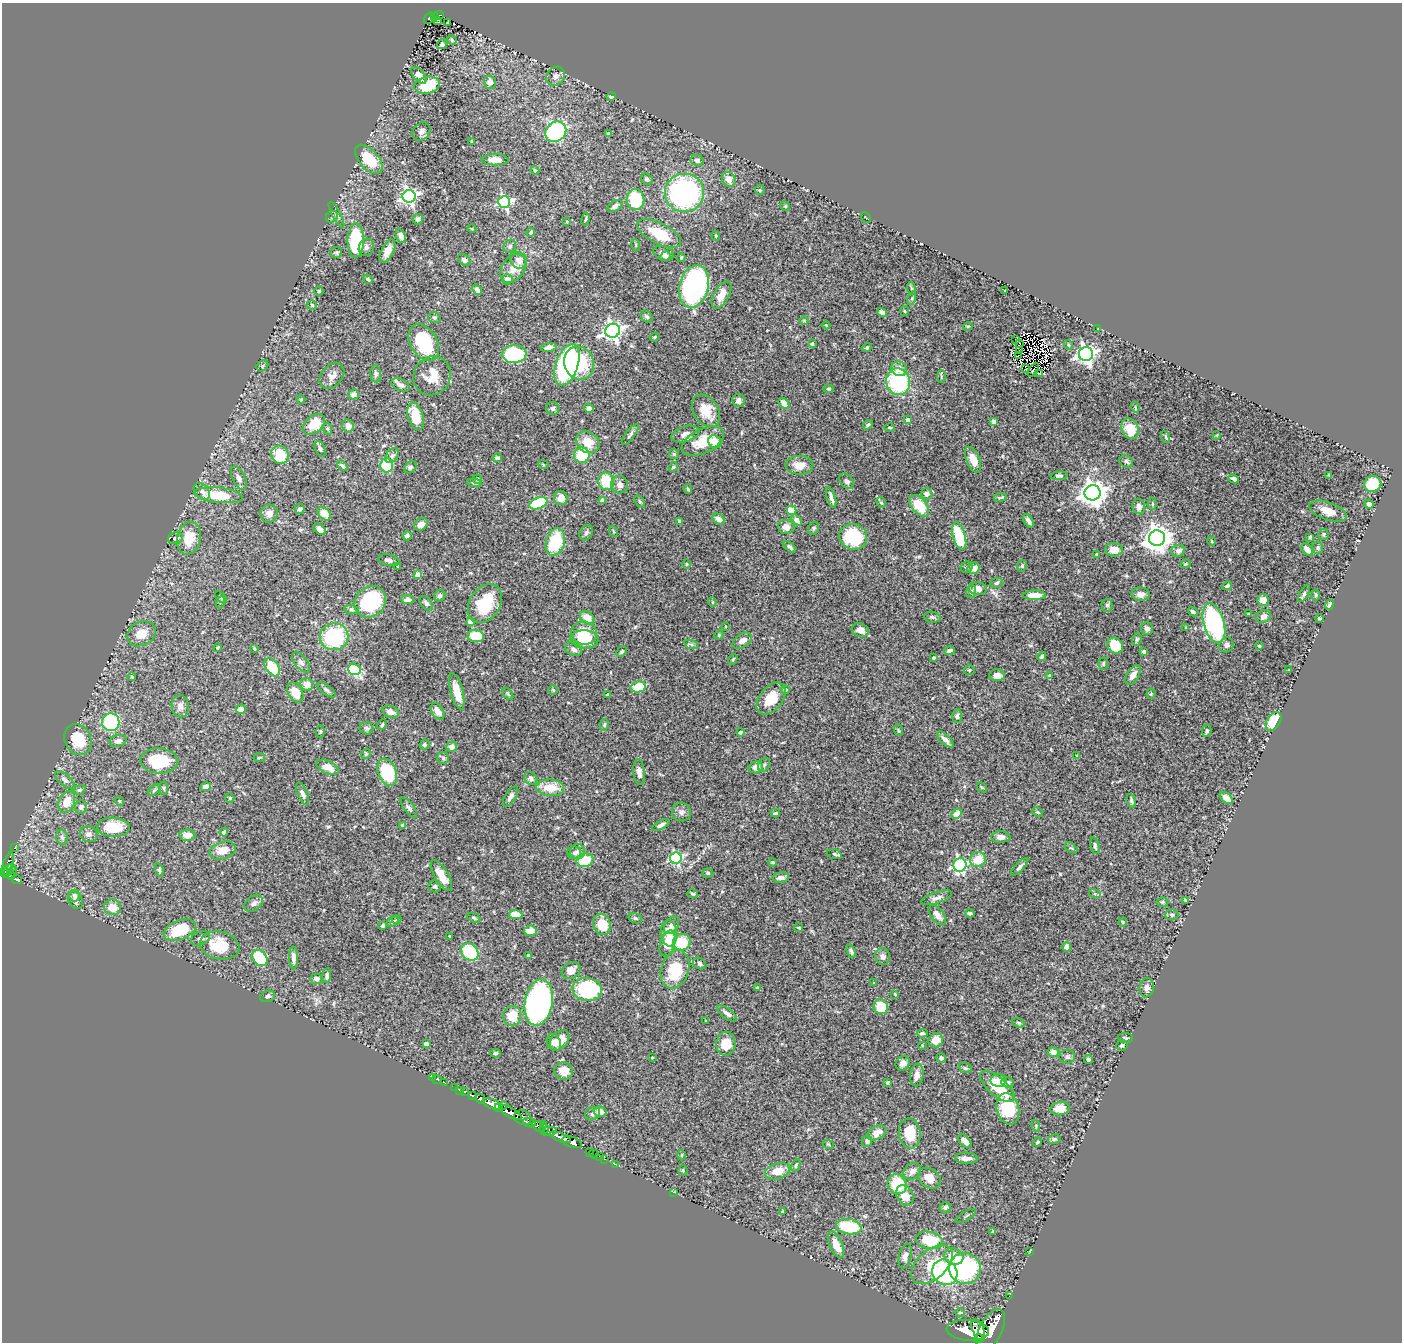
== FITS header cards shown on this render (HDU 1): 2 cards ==
NAXIS1  =                 1400
NAXIS2  =                 1340

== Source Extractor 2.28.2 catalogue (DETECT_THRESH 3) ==
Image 1400 x 1340 px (HDU 1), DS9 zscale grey, 1 PNG px = 1 image px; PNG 1404 x 1344 px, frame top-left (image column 1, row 1340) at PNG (2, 3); each listed source drawn as its Kron ellipse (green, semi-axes under 4 px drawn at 4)
Background 1.29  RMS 0.025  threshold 0.0737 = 3 sigma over >= 5 px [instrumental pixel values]
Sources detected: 508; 6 with non-positive FLUX_AUTO (blend fragments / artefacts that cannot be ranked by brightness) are neither listed nor drawn; of the other 502, the 500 brightest by FLUX_AUTO listed and drawn (2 fainter detections omitted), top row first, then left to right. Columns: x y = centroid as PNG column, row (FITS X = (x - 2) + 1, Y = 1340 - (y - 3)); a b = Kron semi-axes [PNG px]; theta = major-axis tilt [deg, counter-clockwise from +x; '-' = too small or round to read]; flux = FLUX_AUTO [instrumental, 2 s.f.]
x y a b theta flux
439 15 5 3 - 40
434 16 4 3 - 38
429 18 6 4 54 29
437 20 3 2 - 3.8
448 22 3 2 - 2
452 40 5 4 - 2.4
442 44 5 5 - 4.8
419 75 10 5 -49 14
556 76 10 8 44 7.2
490 82 7 6 - 11
427 85 13 8 11 76
611 96 5 4 - 3.4
421 131 10 8 48 7.1
556 132 11 9 41 160
608 134 3 3 - 2.5
472 141 4 4 - 2.1
369 159 17 9 -49 51
495 160 13 5 0 16
697 161 7 5 -23 5.3
535 170 4 4 - 1.6
647 179 6 5 - 3.3
729 179 8 6 -64 15
760 190 5 5 - 1.8
684 193 19 19 - 300
409 196 6 6 - 510
635 199 10 8 -82 85
504 202 6 6 - 240
615 206 8 5 31 6.7
785 206 5 4 - 2
336 215 14 4 -61 4.3
332 217 6 5 - 3.6
866 217 6 2 -46 1.2
418 219 5 5 - 6.3
586 219 6 2 79 1.9
567 222 3 3 - 1.3
472 229 5 3 - 1.4
531 232 4 4 - 3.1
659 233 24 10 -27 51
401 236 7 4 -67 8.4
716 236 5 3 - 1.6
356 240 17 8 89 110
636 245 6 3 -73 1.8
510 246 7 6 - 3.9
366 247 9 7 65 6
387 251 12 6 64 15
336 252 6 5 - 2.8
663 253 10 7 -18 8.5
666 256 5 4 - 2.9
681 257 4 3 - 2.3
464 260 7 5 -40 4.7
519 260 9 8 - 11
513 268 16 11 55 17
368 279 5 4 - 2.8
507 279 5 5 - 11
694 286 21 14 76 360
911 288 6 4 -71 2.2
477 290 5 4 - 6.5
319 291 4 4 - 2.1
1005 291 3 2 - 1.2
721 295 15 7 61 18
912 298 7 4 72 2.9
312 305 5 4 - 2.1
904 311 5 3 - 1.7
882 313 5 4 - 9.5
647 317 7 5 -42 3.4
434 318 6 5 - 3
804 321 5 3 - 1.4
826 325 4 3 - 1.2
968 326 5 3 - 1.3
1098 329 3 3 - 1.5
613 331 7 7 - 780
654 337 5 3 - 1.9
1015 340 2 2 - 1.6
424 343 20 13 -60 88
1019 343 3 2 - 2.3
812 344 4 3 - 2.2
1069 345 5 3 - 1.4
549 347 8 4 10 6.7
867 347 4 4 - 3.1
1019 350 2 2 - 2.2
514 354 12 9 4 150
1086 354 7 7 - 760
1018 356 3 2 - 1
579 363 17 15 -66 77
567 365 21 11 71 360
262 366 6 5 - 2.7
899 369 8 7 - 14
1026 369 3 2 - 1.6
1033 370 7 2 54 1.6
1039 373 3 2 - 3.2
376 374 8 5 -85 4
332 376 14 10 48 10
432 376 20 18 59 29
941 377 6 3 90 2
898 382 13 12 - 160
401 385 10 5 -24 7.1
828 389 5 4 - 2.3
354 394 5 5 - 9.6
301 400 4 4 - 1.5
739 400 7 6 - 6.1
784 403 6 4 -51 14
1135 407 5 3 - 1.6
589 408 5 4 - 7.2
553 409 6 6 - 4.2
706 411 18 12 -58 34
416 416 14 7 -73 36
908 420 4 3 - 12
994 422 4 4 - 12
314 424 13 8 40 42
868 425 5 3 - 2.9
348 426 6 5 - 9.1
889 427 5 2 - 1.6
328 429 6 4 -71 1.9
1130 429 11 8 -64 33
630 434 12 4 53 4.2
685 434 14 8 15 10
1217 435 4 2 - 1.1
1166 437 6 3 -70 2.3
703 441 23 12 26 44
588 442 12 10 -34 27
715 442 7 6 - 22
320 449 8 5 -65 3.6
674 454 5 5 - 2.3
280 455 9 8 - 59
392 455 8 5 50 4.4
582 455 8 7 - 72
497 458 5 4 - 3.4
973 460 13 6 -67 21
1126 462 7 6 - 4.2
543 464 5 3 - 1.4
387 465 7 6 - 82
799 465 14 9 0 19
342 466 6 3 -44 3.1
410 467 7 5 43 3.4
673 467 5 4 - 2
1329 475 4 2 - 1.9
1059 476 8 4 4 3.8
239 478 13 6 -65 7.4
477 479 5 4 - 2.8
1234 479 5 4 - 4.5
606 481 9 8 - 50
847 481 9 6 -48 5.5
475 483 8 4 -5 2.9
1373 484 9 8 - 55
619 485 9 8 - 9.3
688 489 5 3 - 2.7
202 491 9 6 -44 5.6
1092 493 8 7 - 1900
927 494 6 5 - 9.8
219 495 24 7 -6 58
831 497 10 4 -73 7.2
1000 497 6 2 8 2.5
561 498 7 6 - 13
602 500 4 3 - 9.5
640 502 7 4 -59 2.5
881 502 6 4 -60 2.7
538 503 9 5 21 81
1152 504 6 4 -83 2.3
1369 504 4 4 - 5
919 506 12 7 -51 44
1139 506 8 6 -76 7.6
300 509 5 5 - 3.2
792 510 5 4 - 54
1328 511 19 8 -19 20
269 513 9 8 - 9.1
324 514 8 5 -43 22
719 519 6 5 - 13
796 520 6 4 -50 11
679 521 3 3 - 2.9
1028 521 7 4 -55 6
421 524 7 5 37 9.5
786 527 8 7 - 10
814 528 6 5 - 2.9
320 529 7 4 -36 7
613 531 5 3 - 1.5
586 533 8 6 58 4.4
1323 534 6 5 - 2.6
407 536 4 4 - 5.7
959 536 14 6 -74 69
853 537 14 12 -27 96
1310 537 4 3 - 2.1
176 538 7 6 - 5.1
189 538 16 12 79 35
1157 538 8 7 - 1800
1211 541 4 3 - 1.6
555 542 14 9 73 72
790 547 7 4 -39 3.3
1318 548 6 5 - 2.8
1114 550 9 6 -1 15
1307 550 7 5 -50 10
1178 551 7 6 - 7.1
1096 554 4 3 - 1.5
389 560 11 5 -12 6.3
686 564 4 3 - 1.3
1186 564 5 3 - 1.8
398 566 3 3 - 1.8
1022 566 6 4 76 2.9
967 567 6 5 - 3.6
974 568 6 5 - 13
418 575 4 4 - 21
996 583 6 5 - 3.4
1227 586 5 4 - 2.9
977 589 9 6 -8 10
971 592 6 5 - 2.8
1304 593 9 4 60 3.5
1141 594 9 6 -3 8.8
1034 595 11 5 0 20
1316 595 5 3 - 2
440 596 6 5 - 3.6
221 597 7 4 -45 3.1
407 599 6 4 -2 7.1
1263 600 6 5 - 13
221 602 6 4 69 2.3
370 602 17 14 44 170
712 602 5 3 - 1.2
426 603 8 5 -51 3.6
485 604 21 15 58 72
1107 605 6 5 - 3.7
1329 605 5 3 - 3.9
351 609 7 4 -6 2.9
1193 612 5 3 - 3.2
1249 614 3 3 - 2.8
1264 616 8 6 31 8.5
932 617 8 5 -10 3.6
587 618 8 6 -39 20
1319 618 4 3 - 2.6
471 622 4 4 - 21
1214 623 20 10 -74 250
725 626 4 2 - 1.1
1186 628 4 3 - 1.9
1147 629 6 6 - 5.8
860 630 9 6 -19 11
584 633 13 11 -10 38
141 634 15 12 28 22
719 635 5 4 - 1.9
476 636 8 6 -6 64
334 637 14 13 - 130
584 639 14 9 -4 46
1137 639 6 4 76 2.6
742 641 11 6 32 9.3
691 644 7 4 -19 3.2
1226 645 8 7 - 5
1115 646 8 7 - 38
1259 646 3 3 - 2.1
217 647 4 3 - 1.8
254 649 4 3 - 1.8
573 649 9 6 -27 7.2
949 651 5 4 - 4.5
1144 651 4 3 - 9.3
622 652 5 4 - 2.7
1042 656 5 4 - 2.8
933 658 3 3 - 2.2
733 659 5 3 - 2.1
301 662 12 6 -50 6.4
1103 663 6 5 - 2.7
272 667 10 6 -55 46
354 669 6 5 - 61
969 670 5 4 - 2.4
1289 670 3 2 - 1.5
997 675 8 6 1 9.2
1050 675 4 3 - 1.9
1133 675 11 6 56 12
132 677 4 3 - 1.2
307 684 6 6 - 15
638 687 7 5 10 46
326 690 11 4 -37 3.9
553 690 4 4 - 1.7
785 690 5 4 - 3.7
457 691 19 6 -75 26
295 693 11 7 -62 21
508 694 7 3 -53 1.7
1151 694 5 4 - 1.8
608 695 3 3 - 3.7
771 698 18 11 52 33
180 706 11 8 -80 11
241 709 5 5 - 13
437 711 9 6 -58 13
390 712 8 6 -20 9.9
957 716 7 5 -89 4.2
1274 721 10 6 56 55
111 722 9 8 - 170
382 725 6 3 62 2.2
604 725 6 4 77 2.9
366 728 7 6 - 3.3
898 730 6 3 -71 2.1
1207 731 6 4 80 3
320 732 6 4 83 2.2
740 732 4 4 - 2.3
78 739 16 13 -64 48
945 740 10 4 -45 7.8
118 741 9 6 16 8.4
424 745 5 4 - 2.7
452 747 5 5 - 11
366 754 5 4 - 2.1
1077 756 4 3 - 1.1
259 757 5 3 - 1.7
443 758 6 6 - 3.2
159 761 19 12 -3 85
764 765 7 5 61 3.6
327 767 12 6 -23 17
756 767 7 6 - 8.3
387 772 14 9 -68 110
639 772 13 6 -83 8.8
531 778 7 5 -44 5.4
65 780 12 5 -40 5.7
206 787 5 4 - 12
982 787 6 3 -45 1.7
164 788 6 4 84 2.2
550 788 14 8 -3 31
80 790 6 4 8 2.9
154 790 7 4 45 2.6
303 794 12 5 -65 6.5
511 796 11 5 57 7.3
230 798 5 4 - 1.9
1226 798 8 4 -40 10
119 801 5 4 - 2
1131 801 7 4 -71 3.7
67 802 11 7 63 24
81 807 7 6 - 4.1
409 808 12 5 -52 4.4
681 812 10 9 - 6.7
1037 812 6 3 -27 1.8
775 813 5 3 - 2.3
957 814 5 4 - 18
403 825 4 4 - 7.4
661 825 9 4 28 5.5
113 827 16 9 -3 41
224 832 4 3 - 4
89 834 9 8 - 5.9
187 835 8 5 3 12
62 837 8 5 -72 4.1
1001 837 10 5 -2 9
1095 846 8 4 -80 3.4
14 848 3 2 - 3.8
1071 848 7 4 -35 2.5
223 851 14 8 18 20
577 851 7 7 - 6.2
574 853 7 6 - 5
834 854 7 4 -20 3.5
676 858 6 5 - 220
978 859 8 7 - 31
585 860 8 6 20 40
773 862 4 3 - 2.1
8 865 13 5 73 190
960 865 7 6 - 330
12 867 3 3 - 39
1020 867 12 4 47 4.7
8 870 6 3 68 300
159 870 7 4 -76 2.4
13 871 3 2 - 22
4 872 5 4 - 370
708 873 5 4 - 2.4
12 876 4 4 - 94
441 876 17 7 -59 23
781 878 8 5 4 7.6
16 880 5 3 - 99
435 886 6 6 - 3.2
693 894 5 4 - 2.7
1095 894 6 4 -17 2.5
74 896 6 5 - 3.8
937 898 16 5 17 6.9
75 900 9 7 -63 8.4
1185 900 4 2 - 1.1
1162 902 6 5 - 2.1
254 903 10 7 36 6.7
112 907 8 7 - 20
970 913 5 3 - 4.2
515 915 7 4 -3 35
937 915 12 6 -53 9.3
1172 915 7 5 2 3.4
474 918 7 4 -21 2.5
635 918 7 5 -16 2.9
397 919 5 3 - 1.3
393 921 7 4 31 2.6
1123 922 4 4 - 1.8
602 924 11 8 -72 39
383 925 3 3 - 2.6
671 925 9 6 57 10
799 928 4 3 - 1.8
180 930 17 9 21 57
530 931 6 5 - 18
669 933 13 8 -86 18
449 936 3 2 - 1.1
200 938 10 6 25 5.5
682 942 9 8 - 47
667 943 13 7 72 33
220 946 20 14 -10 51
1067 947 5 4 - 14
851 951 7 3 -71 3.8
470 952 9 8 - 77
528 955 4 3 - 1.6
883 956 8 7 - 6.6
260 958 9 6 -51 96
294 958 11 4 -88 9.9
700 963 7 5 -34 3.8
675 969 19 13 72 70
571 971 10 8 33 13
327 975 7 4 85 5.7
316 979 6 5 - 7.1
874 983 4 3 - 1.6
757 988 4 4 - 3.1
1147 988 10 7 83 8.6
587 989 15 11 -6 150
895 994 4 3 - 1.6
268 996 7 5 19 3.5
539 1002 23 14 80 610
881 1007 7 7 - 39
727 1013 12 5 -36 6.7
512 1016 10 9 - 33
706 1021 3 2 - 1.4
1019 1023 6 3 -26 2.3
922 1033 5 3 - 2.7
1125 1038 7 5 -6 2.9
560 1040 11 8 46 19
936 1040 7 7 - 20
554 1042 9 6 -62 8.8
426 1044 4 4 - 5.2
726 1044 12 9 86 33
922 1045 4 4 - 1.3
1122 1045 6 5 - 4.6
1053 1052 5 5 - 14
495 1053 5 4 - 2.5
652 1057 4 2 - 1.1
1067 1057 8 6 1 4.3
941 1058 5 4 - 4.4
1088 1059 4 4 - 3.2
903 1063 7 6 - 9.2
965 1068 6 5 - 2.4
564 1071 9 8 - 23
917 1075 11 6 82 9.8
432 1077 2 2 - 36
437 1079 5 2 - 8.3
998 1080 8 6 4 14
887 1082 3 3 - 2.2
1008 1082 6 5 - 4.9
445 1083 2 2 - 6.2
997 1086 21 9 -41 58
455 1087 3 2 - 14
459 1090 3 2 - 8.6
464 1092 3 3 - 33
473 1096 3 3 - 120
480 1099 5 4 - 290
492 1104 10 4 -18 1400
503 1105 3 2 - 150
499 1108 4 3 - 520
1060 1108 9 6 11 24
1008 1109 16 11 -74 77
600 1112 6 5 - 10
510 1113 12 5 -29 2100
593 1114 7 6 - 5
523 1118 9 7 -27 680
529 1123 7 4 -24 400
543 1124 3 2 - 130
539 1126 7 4 -38 480
1036 1126 6 3 -73 1.7
544 1129 5 3 - 170
549 1131 8 4 10 170
877 1133 10 6 31 15
910 1133 15 11 -82 42
561 1137 11 4 -23 1100
1054 1139 6 5 - 2.9
867 1141 6 5 - 4.2
965 1141 8 4 -48 11
572 1142 10 5 -18 1800
1038 1142 4 3 - 2
828 1144 6 3 -19 1.8
589 1152 2 2 - 8.1
594 1154 5 3 - 15
681 1155 5 3 - 1.6
599 1156 2 2 - 10
966 1158 11 5 -3 9.9
604 1159 3 2 - 15
615 1164 3 2 - 6.9
796 1165 7 4 67 2.7
683 1171 5 4 - 2.3
777 1171 13 7 16 25
912 1171 9 7 41 9.9
929 1178 12 9 -37 18
897 1184 10 9 - 58
673 1192 2 2 - 81
905 1196 11 8 -61 23
945 1207 6 5 - 3.9
783 1211 3 2 - 1.5
966 1216 11 2 31 2.1
849 1227 13 7 -9 81
993 1231 4 3 - 1.8
929 1240 13 8 -11 57
836 1245 14 6 -66 23
1030 1251 3 2 - 1.1
905 1256 13 6 77 7.9
954 1256 10 8 -26 24
932 1265 24 14 42 45
965 1268 16 15 - 240
945 1272 13 12 - 170
1009 1296 2 2 - 5.9
960 1312 5 3 - 1.7
968 1330 21 10 -4 4900
978 1330 11 5 -67 2100
991 1330 23 11 63 5400
979 1338 4 4 - 660
At the frame edge (FLAGS 8, measured only in part): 1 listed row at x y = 4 872
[2 fainter detections neither listed nor drawn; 6 non-positive-flux detections neither listed nor drawn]